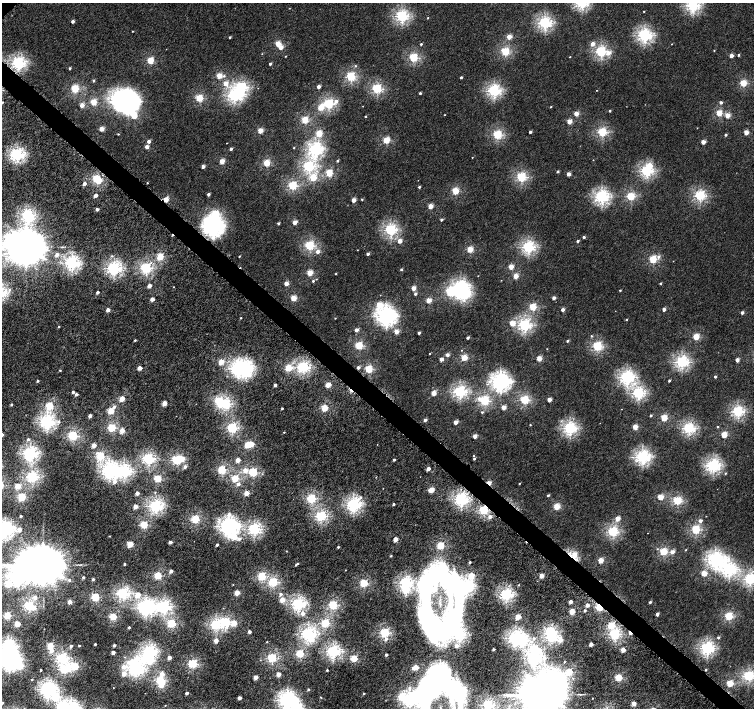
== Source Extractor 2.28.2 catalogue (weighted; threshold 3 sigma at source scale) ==
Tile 6 of 4 x 4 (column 2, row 2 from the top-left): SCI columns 1526-3028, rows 3070-4480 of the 6052 x 6055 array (HDU 1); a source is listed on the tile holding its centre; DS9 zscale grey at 2 x 2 block average (1 PNG px = mean of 2 x 2 image px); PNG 756 x 710 px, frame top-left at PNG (2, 3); no overlay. Shown black and unused: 3% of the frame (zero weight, under 4 of 8 exposures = <1% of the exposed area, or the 3 px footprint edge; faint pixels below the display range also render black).
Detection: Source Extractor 2.28.2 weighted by HDU 2 'WHT'; one run over the whole footprint, this tile lists its part. Background 3.80e-04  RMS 0.0014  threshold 0.00553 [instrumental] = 3 sigma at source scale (4.09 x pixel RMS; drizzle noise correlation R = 1.36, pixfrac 0.8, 0.0396/0.0396 arcsec/px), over >= 5 px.
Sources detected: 483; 26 inside a brighter object's white glare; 5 cosmic-ray / hot-pixel residue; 1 long thin detection or spike segment (spike, bleed or trail) — not listed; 2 inside a brighter listed object's ellipse — not listed separately; the other 449 listed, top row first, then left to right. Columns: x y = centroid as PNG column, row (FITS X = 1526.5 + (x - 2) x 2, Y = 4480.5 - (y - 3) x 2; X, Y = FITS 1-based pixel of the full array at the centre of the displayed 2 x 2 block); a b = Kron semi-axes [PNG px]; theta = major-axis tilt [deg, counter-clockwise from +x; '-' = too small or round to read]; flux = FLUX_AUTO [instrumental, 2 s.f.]
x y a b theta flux
693 5 4 4 - 46
644 11 2 2 - 0.2
402 16 3 3 - 42
428 18 2 2 - 0.17
73 21 2 2 - 1.1
545 23 3 3 - 46
132 31 2 2 - 0.13
644 35 4 4 - 53
230 37 2 2 - 0.4
509 37 3 2 - 5.5
278 44 3 3 - 6.9
421 44 2 2 - 0.44
593 44 3 3 - 2.1
672 44 2 2 - 0.098
281 47 2 2 - 2.8
714 50 2 2 - 0.19
505 51 3 3 - 19
601 51 3 3 - 34
608 53 4 3 - 2.4
738 55 2 2 - 0.39
285 56 2 2 - 0.14
731 56 2 2 - 2.7
570 57 2 2 - 0.14
413 58 3 3 - 20
150 60 3 3 - 11
18 63 4 4 - 49
270 64 2 2 - 0.84
355 66 3 3 - 0.24
70 68 2 2 - 0.6
219 76 3 3 - 6.7
224 76 4 3 - 0.48
351 76 3 3 - 25
461 77 2 2 - 0.54
93 80 2 2 - 0.52
226 83 3 3 - 2.7
743 83 3 3 - 12
319 86 2 2 - 2.4
75 88 3 3 - 17
377 89 3 3 - 26
597 90 2 2 - 0.12
494 91 4 4 - 44
420 93 2 2 - 0.48
234 95 4 4 - 45
199 98 3 3 - 14
128 101 7 6 - 190
336 101 5 3 - 1.3
2 102 2 2 - 0.34
93 102 3 3 - 8.7
721 102 2 2 - 0.82
329 104 3 3 - 27
82 105 2 2 - 3.3
322 105 3 3 - 2
363 106 2 2 - 0.088
551 107 2 2 - 0.23
320 108 3 2 - 4.6
610 111 2 2 - 0.38
719 113 3 3 - 8
576 114 2 2 - 4.8
134 115 8 5 -55 11
444 115 2 2 - 0.13
727 115 2 2 - 5.1
365 116 2 2 - 0.27
305 120 3 3 - 13
569 122 2 2 - 4.1
101 129 2 2 - 4.4
260 130 2 2 - 6.3
530 132 2 2 - 1
602 132 3 3 - 23
746 132 2 2 - 4.5
319 133 3 3 - 11
118 134 2 2 - 0.21
497 135 3 3 - 22
725 135 2 2 - 0.61
386 140 3 3 - 12
149 141 2 2 - 1.5
703 142 2 2 - 3.5
227 143 2 2 - 0.096
147 147 2 2 - 2.7
294 148 2 2 - 0.2
231 149 2 2 - 0.98
315 149 4 4 - 55
17 154 4 4 - 52
472 157 2 2 - 0.14
593 160 2 2 - 0.1
222 161 2 2 - 5.6
337 161 2 2 - 0.51
267 163 3 3 - 13
203 166 2 2 - 2
309 166 3 3 - 35
649 166 3 3 - 6
557 171 2 2 - 0.6
647 171 3 3 - 34
329 173 3 3 - 13
568 174 2 2 - 2.8
521 177 3 3 - 27
313 178 3 3 - 12
97 179 3 3 - 20
99 180 3 3 - 3
147 183 2 2 - 0.19
84 184 2 2 - 1.8
293 186 3 3 - 22
419 187 2 2 - 0.5
455 191 3 3 - 13
208 194 2 2 - 1
96 195 2 2 - 2
700 195 3 3 - 32
601 196 4 4 - 52
631 196 3 3 - 18
166 199 2 2 - 6.3
362 199 2 2 - 0.29
354 200 2 2 - 3.5
430 206 2 2 - 5.3
97 209 2 2 - 1.4
28 216 6 4 -68 44
441 220 2 2 - 0.76
295 222 2 2 - 4
278 223 2 2 - 0.57
214 226 7 5 -15 110
390 230 3 3 - 39
584 237 2 2 - 0.72
400 241 2 2 - 3.3
577 241 2 2 - 0.75
310 245 3 3 - 25
26 247 10 9 - 1400
528 247 3 3 - 45
470 249 3 2 - 9.2
317 252 3 2 - 2
368 254 2 2 - 0.82
57 255 3 3 - 1.9
112 256 3 3 - 0.32
160 256 3 3 - 12
239 256 2 2 - 0.28
658 257 3 3 - 0.82
653 259 3 3 - 16
72 263 4 4 - 56
511 267 2 2 - 5.8
114 268 4 4 - 51
146 268 3 3 - 35
401 269 2 2 - 0.42
310 273 3 2 - 7.4
335 274 2 2 - 0.19
516 276 2 2 - 5.7
316 279 2 2 - 0.16
313 281 3 2 - 0.41
286 283 2 2 - 3.8
660 283 2 2 - 0.39
149 286 2 2 - 2.4
173 287 2 2 - 0.1
460 287 5 4 - 47
413 288 2 2 - 4.1
9 290 4 3 - 0.43
620 290 2 2 - 0.33
97 292 2 2 - 0.92
415 294 2 2 - 0.84
293 298 3 2 - 8
554 298 2 2 - 1.7
152 299 2 2 - 3
428 300 2 2 - 5.7
379 304 5 3 - 6.1
533 307 3 3 - 14
664 309 2 2 - 1.8
108 310 2 2 - 2.2
563 310 2 2 - 1.7
742 313 2 2 - 1.1
386 316 6 6 - 110
241 318 2 2 - 0.22
335 318 2 2 - 0.15
626 319 2 2 - 0.22
512 323 3 3 - 5.2
525 325 4 3 - 43
59 327 2 2 - 0.22
356 330 2 2 - 1.7
396 332 2 2 - 4.6
419 333 2 2 - 1
591 336 3 3 - 0.27
696 337 3 3 - 10
468 338 2 2 - 0.94
135 340 3 2 - 0.32
567 341 2 2 - 0.54
359 346 3 3 - 16
597 346 3 3 - 26
547 349 2 2 - 0.11
462 350 2 2 - 0.14
430 354 2 2 - 0.2
447 355 2 2 - 1.9
464 357 3 3 - 9.5
539 358 2 2 - 6.2
441 359 2 2 - 2.5
737 360 2 2 - 2.2
221 362 3 3 - 7.1
682 362 4 3 - 46
303 367 4 3 - 42
140 368 2 2 - 3.6
246 368 4 4 - 52
288 368 3 3 - 10
238 369 5 4 - 56
369 369 3 3 - 16
60 370 2 2 - 0.28
248 374 11 6 26 5.6
627 377 4 4 - 53
715 377 2 2 - 0.54
669 380 2 2 - 0.51
38 381 2 2 - 0.61
501 381 5 5 - 99
275 385 2 2 - 1.5
328 385 3 2 - 6.5
73 392 2 2 - 0.84
460 392 4 3 - 43
434 393 2 2 - 4.7
638 393 3 3 - 38
76 394 2 2 - 0.83
122 399 3 2 - 5.9
479 399 5 4 - 1.4
524 400 3 3 - 22
549 400 2 2 - 3.3
485 401 3 3 - 26
164 403 2 2 - 4.9
226 404 3 3 - 28
11 405 2 2 - 0.47
219 405 3 3 - 2.8
49 406 3 3 - 16
114 407 4 3 - 0.76
503 407 2 2 - 3.9
325 408 3 3 - 12
282 409 2 2 - 0.32
111 411 3 3 - 9.8
738 411 3 3 - 37
482 412 3 3 - 0.35
651 415 2 2 - 0.53
90 416 2 2 - 1.8
664 418 3 3 - 9.9
425 420 2 2 - 1.3
47 422 4 4 - 58
456 422 2 2 - 2.7
530 425 2 2 - 0.2
635 427 2 2 - 6
718 427 2 2 - 0.22
112 428 3 3 - 16
232 428 3 3 - 32
570 428 4 4 - 48
689 428 3 3 - 38
122 431 3 2 - 4.8
284 432 2 2 - 0.2
724 435 3 3 - 10
73 436 3 3 - 26
475 436 2 2 - 3
28 439 3 3 - 0.66
251 444 3 3 - 6.6
94 445 2 2 - 3.4
247 445 3 3 - 7.4
30 453 4 4 - 59
100 456 3 3 - 19
473 456 2 2 - 0.16
642 457 4 4 - 57
182 458 3 3 - 4.3
148 459 3 3 - 40
474 459 2 2 - 0.51
176 460 3 3 - 25
238 460 2 2 - 3.7
394 460 2 2 - 0.69
713 465 4 4 - 52
185 467 3 3 - 1.2
428 469 2 2 - 2.4
222 470 3 3 - 19
245 470 3 3 - 3
124 471 5 4 - 56
253 472 3 3 - 20
725 473 3 2 - 0.24
32 477 3 3 - 39
158 478 3 3 - 15
235 479 3 3 - 13
114 482 3 3 - 1.5
519 483 2 2 - 0.22
238 484 3 3 - 1.1
18 486 3 3 - 7.4
431 490 3 2 - 7.3
137 493 2 2 - 2
246 493 2 2 - 5.5
548 495 2 2 - 0.48
22 497 3 3 - 18
660 497 3 3 - 7.7
311 498 3 3 - 25
461 499 4 4 - 55
677 501 3 3 - 20
353 504 5 4 - 57
394 504 2 2 - 0.61
135 506 2 2 - 3.7
155 506 4 4 - 51
557 506 3 3 - 9.8
484 510 3 3 - 24
20 516 2 2 - 0.46
321 516 3 3 - 33
490 517 3 3 - 1.5
195 519 3 3 - 18
617 519 2 2 - 4.7
700 521 2 2 - 1.4
144 525 3 3 - 15
228 526 6 5 - 95
5 528 4 4 - 51
254 529 4 3 - 45
19 530 2 2 - 3.5
696 530 3 3 - 22
613 532 3 3 - 31
109 536 2 2 - 0.17
234 537 4 4 - 7.2
239 539 4 3 - 1.1
395 539 2 2 - 4.1
170 542 2 2 - 1.4
130 544 3 3 - 9.9
217 545 2 2 - 0.72
441 545 3 3 - 14
338 547 2 2 - 0.44
686 550 2 2 - 0.19
286 551 3 2 - 0.11
663 552 3 3 - 17
672 552 3 2 - 2
574 554 4 3 - 2.7
391 556 3 2 - 0.25
715 559 6 5 - 73
601 560 2 2 - 6.8
470 562 2 2 - 0.5
297 563 2 2 - 0.46
124 564 2 2 - 0.57
43 565 12 10 -3 2000
729 569 5 4 - 55
171 571 2 2 - 1.9
704 573 3 2 - 7.4
471 575 3 3 - 7.7
158 576 3 3 - 16
262 576 3 3 - 17
542 576 2 2 - 4.2
83 577 2 2 - 0.62
93 579 2 2 - 0.7
750 579 3 3 - 40
69 580 3 3 - 0.59
273 582 3 3 - 24
364 583 3 3 - 17
406 583 4 3 - 42
8 584 4 3 - 13
458 585 93 56 55 190
519 585 2 2 - 0.23
434 590 3 3 - 3.3
122 593 4 3 - 39
237 593 3 2 - 6.3
281 594 3 3 - 0.9
506 594 4 3 - 47
137 595 3 3 - 5.7
35 597 3 3 - 1.6
95 597 3 3 - 17
282 600 2 2 - 5
70 602 2 2 - 3.2
571 602 2 2 - 2.1
650 602 2 2 - 0.73
298 604 4 3 - 47
333 605 3 3 - 22
587 605 2 2 - 2.2
29 606 3 3 - 30
164 606 4 4 - 48
599 607 3 2 - 18
34 608 4 4 - 1.4
146 608 5 5 - 96
585 610 2 2 - 0.66
572 612 3 2 - 7.6
303 613 3 3 - 2.1
657 614 2 2 - 1.6
7 615 3 3 - 14
729 616 3 3 - 19
113 617 3 3 - 14
518 617 3 2 - 7.4
226 622 4 4 - 20
171 623 3 3 - 21
234 623 3 3 - 6
325 623 3 3 - 21
17 624 3 2 - 7.7
216 625 4 3 - 35
611 625 3 3 - 11
129 627 2 2 - 0.42
249 632 2 2 - 1.9
385 633 3 3 - 26
308 634 4 3 - 52
459 634 5 4 - 47
615 634 3 3 - 35
551 637 3 3 - 30
515 638 4 4 - 58
718 638 2 2 - 0.64
386 639 3 3 - 0.86
560 640 4 3 - 3.6
216 641 2 2 - 3.7
531 641 5 4 - 0.99
267 642 2 2 - 0.22
95 644 2 2 - 0.4
591 644 2 2 - 2.6
114 645 2 2 - 0.66
50 646 3 3 - 11
71 646 2 2 - 1.1
79 646 2 2 - 0.39
456 646 3 3 - 1.3
707 648 4 4 - 51
493 649 2 2 - 0.64
51 650 3 3 - 1.8
623 650 2 2 - 4.1
149 651 4 4 - 51
333 651 4 4 - 47
113 652 2 2 - 1.9
300 653 3 3 - 17
386 655 2 2 - 1.1
169 657 2 2 - 2.6
62 658 4 3 - 32
272 658 3 3 - 25
354 658 3 3 - 13
534 658 4 4 - 57
9 660 6 5 - 120
564 662 2 2 - 0.19
193 664 3 3 - 24
75 666 3 3 - 15
124 667 6 4 5 3
416 667 3 2 - 6.5
413 668 3 2 - 0.61
64 669 5 3 - 24
41 670 2 2 - 0.4
136 670 5 4 - 47
327 670 2 2 - 0.49
124 674 3 2 - 3.9
162 674 3 3 - 2.5
278 674 2 2 - 4.1
749 676 3 3 - 35
256 677 2 2 - 3.6
618 677 3 3 - 14
32 680 2 2 - 0.25
160 680 3 3 - 18
730 683 3 3 - 12
161 684 3 3 - 7.6
431 687 13 10 40 78
113 688 2 2 - 0.097
409 688 6 4 -89 1.1
47 689 5 5 - 64
308 689 2 2 - 0.46
187 693 2 2 - 1.6
364 694 2 2 - 0.35
544 694 13 10 11 1900
402 696 4 3 - 8.9
321 697 2 2 - 0.14
239 698 2 2 - 2.3
288 700 7 6 - 82
2 703 3 2 - 0.55
634 703 2 2 - 3.9
165 705 2 2 - 0.14
488 705 3 3 - 35
59 706 6 4 40 8.1
Overlapping masked pixels (flux is a lower limit): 6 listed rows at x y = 166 199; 214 226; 484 510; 574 554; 458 585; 599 607
Isophote crosses this tile's border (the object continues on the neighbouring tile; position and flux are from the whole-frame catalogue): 13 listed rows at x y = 693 5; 2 102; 26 247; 5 528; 43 565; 750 579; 9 660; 749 676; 544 694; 288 700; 2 703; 488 705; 59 706
Diffuse or blended objects may show on this block-average render without a row.